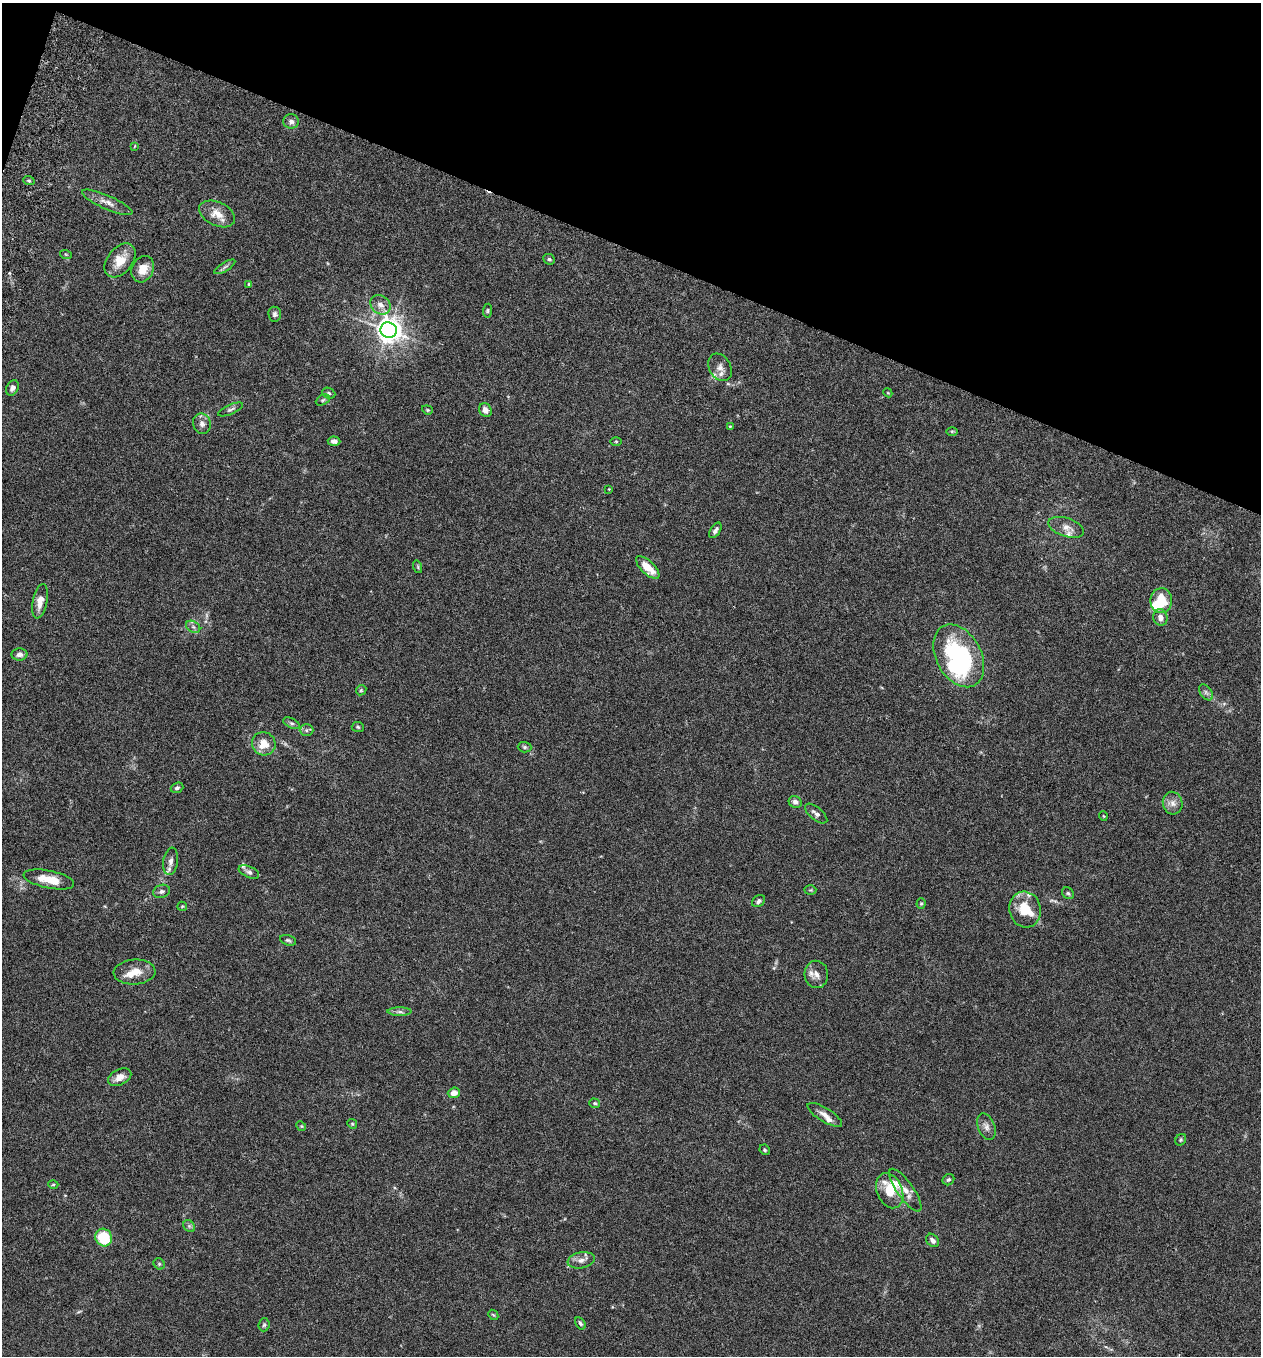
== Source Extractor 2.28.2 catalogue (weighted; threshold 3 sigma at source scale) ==
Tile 2 of 4 x 4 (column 2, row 1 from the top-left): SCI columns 1450-2708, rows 4091-5444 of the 5545 x 5468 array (HDU 1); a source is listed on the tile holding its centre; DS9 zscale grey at full resolution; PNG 1263 x 1358 px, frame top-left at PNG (2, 3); each listed source drawn as its Kron ellipse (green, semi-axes under 4 px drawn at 4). Shown black and unused: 19% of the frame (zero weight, under 3 of 6 exposures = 3% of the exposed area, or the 3 px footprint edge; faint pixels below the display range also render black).
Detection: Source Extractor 2.28.2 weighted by HDU 2 'WHT'; one run over the whole footprint, this tile lists its part. Background 0.0167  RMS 0.0019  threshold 0.00797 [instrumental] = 3 sigma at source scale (4.09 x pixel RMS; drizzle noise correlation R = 1.36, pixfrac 0.8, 0.05/0.05 arcsec/px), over >= 5 px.
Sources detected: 99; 1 too faint to see at this stretch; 2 inside a brighter object's white glare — neither listed nor drawn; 10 inside a brighter listed object's ellipse — not listed separately; the other 86 listed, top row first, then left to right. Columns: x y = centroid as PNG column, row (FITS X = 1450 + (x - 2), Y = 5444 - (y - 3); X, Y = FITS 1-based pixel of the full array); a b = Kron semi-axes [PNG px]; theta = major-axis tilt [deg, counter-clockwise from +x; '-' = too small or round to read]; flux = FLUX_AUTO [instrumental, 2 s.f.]
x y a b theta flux
291 121 8 7 - 0.71
135 146 4 3 - 0.2
29 181 6 3 -19 0.22
107 202 27 7 -24 1.5
217 214 19 12 -25 2.3
66 255 6 4 -20 0.22
549 259 6 5 - 0.37
120 260 19 12 51 3.1
225 267 12 3 32 0.45
143 269 14 10 65 2.2
249 284 3 3 - 0.27
380 305 11 9 -41 1.2
487 311 7 4 84 0.27
275 314 7 6 - 0.51
389 330 8 7 - 170
720 367 15 11 -60 1.2
12 388 8 6 61 0.56
329 393 7 5 -24 0.36
888 393 5 3 - 0.15
323 400 7 5 26 0.32
230 409 13 5 23 0.51
427 410 5 4 - 0.21
485 410 7 6 - 0.94
202 424 10 8 -70 0.87
730 426 4 3 - 0.15
952 431 6 4 0 0.2
334 441 6 4 -5 0.67
616 441 5 3 - 0.18
609 489 3 2 - 0.14
1066 527 18 9 -18 1.4
715 530 9 5 57 0.58
418 567 6 4 -72 0.21
648 567 15 6 -44 3.2
40 601 17 7 79 1.8
1161 601 12 11 - 4.6
1160 617 8 7 - 1
193 627 7 5 -31 0.48
19 654 8 6 3 0.68
959 656 33 22 -61 24
361 690 5 4 - 0.23
1206 692 9 5 -54 0.53
291 723 9 5 -26 0.41
358 727 6 5 - 0.26
306 730 7 6 - 0.4
264 744 12 11 - 2.7
525 747 7 5 -4 0.36
177 788 6 5 - 0.41
795 802 7 5 -25 0.76
1173 803 11 10 - 1.1
816 813 13 6 -39 0.77
1103 816 4 3 - 0.13
171 861 14 7 82 1.1
249 872 11 5 -25 0.6
49 879 25 9 -11 3.3
810 890 6 4 1 0.23
161 891 8 6 18 0.59
1068 893 6 5 - 0.31
758 901 7 5 36 0.52
921 903 5 4 - 0.22
182 906 5 4 - 0.21
1025 909 18 15 -74 4.5
288 940 8 5 -17 0.35
134 972 21 12 4 2.5
816 974 13 12 - 1.4
400 1012 12 4 -1 0.54
120 1077 12 7 27 1.4
454 1093 6 5 - 1.3
595 1103 5 4 - 0.29
825 1115 20 7 -31 1.3
352 1124 5 4 - 0.21
301 1126 5 4 - 0.19
986 1127 14 8 -69 1
1181 1140 6 5 - 0.24
765 1150 5 5 - 0.29
948 1180 6 5 - 0.36
53 1184 5 3 - 0.2
905 1190 25 8 -55 1.8
890 1191 18 12 -67 4.7
189 1226 7 5 -46 0.37
104 1238 9 8 - 6.4
933 1240 7 5 -47 0.8
581 1260 14 8 11 1.1
159 1264 6 5 - 0.29
493 1315 6 4 -43 0.21
580 1323 7 4 -57 0.35
264 1325 6 5 - 0.31